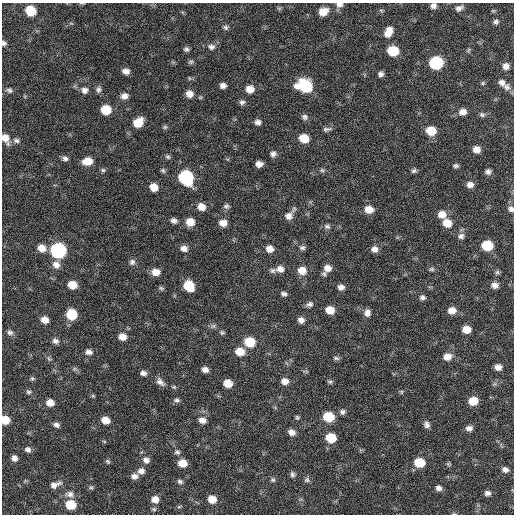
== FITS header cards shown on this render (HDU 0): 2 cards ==
NAXIS1  =                  512 / Axis length
NAXIS2  =                  512 / Axis length

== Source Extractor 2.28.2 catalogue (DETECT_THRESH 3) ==
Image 512 x 512 px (HDU 0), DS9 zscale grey, 1 PNG px = 1 image px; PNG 516 x 516 px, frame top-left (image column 1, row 512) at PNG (2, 3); no overlay
Background 60.4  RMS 8.5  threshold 25.5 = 3 sigma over >= 5 px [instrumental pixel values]
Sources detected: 165; all 165 listed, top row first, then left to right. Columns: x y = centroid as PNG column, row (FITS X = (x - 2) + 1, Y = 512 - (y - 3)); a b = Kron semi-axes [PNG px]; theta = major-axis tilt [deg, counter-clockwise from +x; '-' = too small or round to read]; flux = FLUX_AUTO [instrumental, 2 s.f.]
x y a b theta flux
339 5 9 6 1 2300
433 6 6 6 - 2200
279 8 7 4 -18 820
459 8 10 6 24 2300
381 10 6 3 -19 680
31 11 8 7 - 14000
323 12 9 7 24 7200
496 22 7 7 - 1600
226 27 7 6 - 1400
388 32 12 8 65 5800
4 43 6 5 - 1400
211 47 10 9 - 2600
186 49 6 6 - 1500
469 50 6 4 88 790
393 51 8 7 - 20000
191 62 7 6 - 1100
436 63 8 8 - 61000
506 66 8 7 - 3100
126 71 8 6 -14 2900
381 74 6 5 - 1900
189 78 5 3 - 580
482 83 5 5 - 810
502 83 10 8 -40 2800
223 85 6 5 - 2700
305 86 11 9 -19 40000
507 87 10 9 - 2900
98 89 8 7 - 1700
250 89 8 7 - 6100
9 90 8 6 -18 1400
84 90 8 8 - 2700
189 94 8 8 - 4300
124 96 8 7 - 3100
242 102 8 7 - 1700
106 110 7 7 - 16000
463 112 8 7 - 3800
482 115 8 6 -13 1400
305 117 8 7 - 1800
258 122 6 6 - 2100
138 123 10 8 42 10000
165 127 6 6 - 980
327 129 12 6 8 1700
431 131 9 8 - 12000
5 138 11 7 -62 5500
304 138 8 7 - 11000
16 141 8 7 - 1700
476 149 7 6 - 4300
273 154 7 7 - 2000
168 157 6 6 - 1200
65 159 7 6 - 1800
88 161 9 7 7 8100
259 164 6 5 - 3500
456 166 7 4 0 1200
103 170 6 6 - 1000
163 170 7 5 -48 1100
322 170 7 5 -4 1200
414 171 7 5 18 1300
488 172 6 6 - 2000
186 178 9 8 - 80000
470 185 7 6 - 3000
154 187 7 6 - 6400
226 206 7 7 - 1500
201 207 8 7 - 5300
369 209 9 7 -12 6300
511 209 7 7 - 1900
442 214 9 8 - 5400
289 215 14 7 53 4200
174 221 7 6 - 2300
190 222 8 7 - 7000
223 223 8 7 - 4900
447 223 9 8 - 8200
327 226 9 7 -21 1800
461 236 9 8 - 2200
487 246 8 7 - 21000
42 248 8 7 - 5800
184 248 8 7 - 3300
302 248 8 6 1 1500
269 249 8 7 - 4500
374 249 8 7 - 3100
58 250 8 8 - 130000
132 262 8 8 - 1900
56 265 9 9 - 4100
327 268 9 8 - 4700
280 269 10 8 -6 3900
432 269 7 5 0 1100
302 270 9 8 - 6600
273 271 7 7 - 1500
156 272 8 7 - 5600
497 272 6 6 - 1100
72 285 8 6 -14 8500
495 285 8 7 - 2900
189 286 8 7 - 17000
341 287 7 6 - 2700
161 288 8 5 -9 1100
284 294 7 5 -18 1500
422 297 7 6 - 1800
310 304 9 6 11 1800
330 310 7 6 - 7800
452 310 8 7 - 5200
367 313 9 7 86 2900
72 315 8 8 - 19000
45 320 7 6 - 4700
301 320 7 6 - 2900
213 326 7 6 - 1400
466 329 7 6 - 7200
10 332 8 7 - 1900
222 332 7 6 - 1000
122 337 8 7 - 5200
55 341 8 6 -30 2200
250 342 9 8 - 16000
88 352 8 7 - 2600
240 352 9 7 -10 8700
447 357 9 8 - 4800
336 358 8 5 -11 1200
49 359 9 5 -40 1200
498 367 7 6 - 3500
205 370 6 5 - 3100
143 373 7 6 - 2200
32 379 6 5 - 910
285 381 8 7 - 3800
160 382 11 7 -44 3000
330 382 7 5 -27 950
228 383 7 6 - 8200
29 392 7 5 1 1100
401 392 6 4 89 640
93 396 6 4 -44 690
177 400 9 5 -7 1500
473 401 8 7 - 11000
50 403 7 6 - 5200
342 412 7 6 - 1700
297 417 6 5 - 900
329 417 8 7 - 18000
5 420 6 6 - 10000
105 420 7 6 - 5900
202 420 9 7 -16 3600
56 425 7 6 - 2000
427 425 7 6 - 2100
469 428 7 6 - 2800
292 432 7 6 - 3400
331 438 8 7 - 15000
104 441 6 3 -20 600
28 450 7 6 - 2000
177 452 8 6 -18 1500
14 458 6 5 - 2700
146 460 8 8 - 2800
108 461 7 5 -49 950
419 462 8 7 - 16000
183 463 8 6 -9 7100
505 470 7 6 - 2300
141 471 9 7 6 3100
292 474 8 6 -78 1600
134 476 8 7 - 2700
273 480 7 6 - 1200
307 480 8 7 - 1500
180 481 7 5 -25 1400
55 485 13 7 17 3600
91 487 6 5 - 950
439 488 7 6 - 2300
487 493 6 5 - 2000
70 494 11 8 -9 3000
155 499 8 7 - 4700
212 499 8 7 - 7000
71 505 8 7 - 15000
179 507 6 4 3 720
154 509 7 5 -3 1100
454 514 6 4 -1 590
At the frame edge (FLAGS 8, measured only in part): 7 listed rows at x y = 339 5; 433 6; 4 43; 5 138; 511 209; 5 420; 454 514